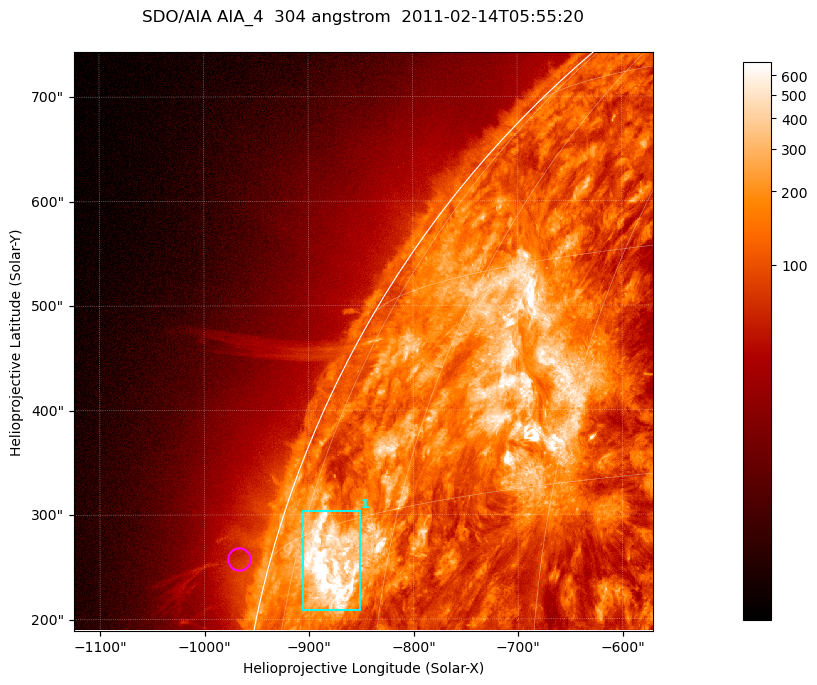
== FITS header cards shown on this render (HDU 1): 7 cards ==
TELESCOP= 'SDO/AIA '           / For AIA: SDO/AIA
INSTRUME= 'AIA_4   '           / For AIA: AIA_ATA1, AIA_ATA2, AIA_ATA3 or AIA_AT
WAVELNTH=                  304 / [angstrom] Wavelength
WAVEUNIT= 'angstrom'           / Wavelength unit: angstrom
DATE-OBS= '2011-02-14T05:55:20.123' / [ISO] Date when observation started; ISO 8
CTYPE1  = 'HPLN-TAN'           / CTYPE1; Typically HPLN
CTYPE2  = 'HPLT-TAN'           / CTYPE2; Typically HPLT

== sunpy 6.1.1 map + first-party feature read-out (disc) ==
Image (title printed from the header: SDO/AIA AIA_4  304 angstrom  2011-02-14T05:55:20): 923 x 923 px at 0.6 arcsec/px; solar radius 972 arcsec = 1619 px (partial field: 4.9% of the solar disc is inside the frame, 47% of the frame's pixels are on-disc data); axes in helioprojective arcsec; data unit not stated in the header (colour bar unlabelled)
Orientation: roll -0.132 deg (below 1 deg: not rotated)
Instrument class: DISC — disc imager (sunpy class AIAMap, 304 A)
Bright regions (active regions / flare kernels): reference = the on-disc median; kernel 7 px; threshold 5 sigma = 367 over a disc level ~130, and >= 1.15x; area >= 851 px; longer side >= 11 px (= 6.6 arcsec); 1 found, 1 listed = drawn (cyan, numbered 1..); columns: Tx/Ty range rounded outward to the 2 arcsec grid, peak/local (2 s.f.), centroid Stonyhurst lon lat
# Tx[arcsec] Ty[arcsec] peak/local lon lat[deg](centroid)
1 -906..-850 208..304 8.5 -68 +12
Off-limb structures (1.02-1.3 R_sun): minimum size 400 px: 4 found; the strongest spans PA ~75..80 deg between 1.02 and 1.06 R_sun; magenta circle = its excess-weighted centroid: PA ~75 deg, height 1.03 R_sun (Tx ~-968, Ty ~258 arcsec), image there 1.5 x the reference